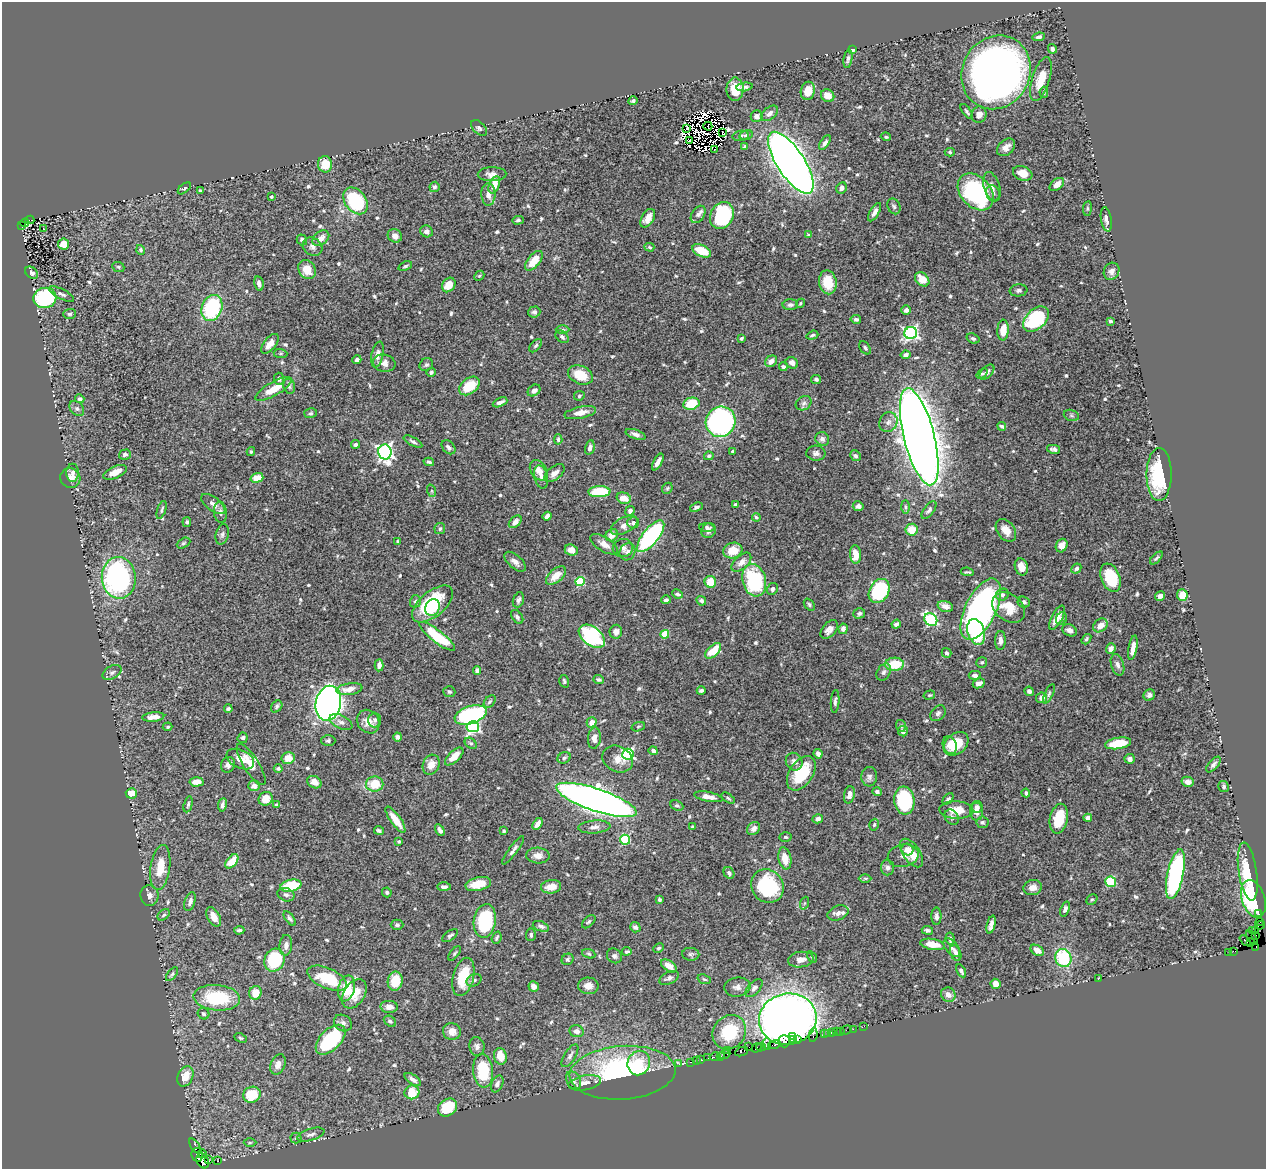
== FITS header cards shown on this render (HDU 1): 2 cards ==
NAXIS1  =                 1264
NAXIS2  =                 1167

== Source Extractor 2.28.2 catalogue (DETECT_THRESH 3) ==
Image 1264 x 1167 px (HDU 1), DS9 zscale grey, 1 PNG px = 1 image px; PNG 1268 x 1171 px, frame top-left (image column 1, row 1167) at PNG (2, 2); each listed source drawn as its Kron ellipse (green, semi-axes under 4 px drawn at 4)
Background 0.901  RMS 0.028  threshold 0.085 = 3 sigma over >= 5 px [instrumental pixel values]
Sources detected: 656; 8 with non-positive FLUX_AUTO (blend fragments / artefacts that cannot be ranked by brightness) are neither listed nor drawn; of the other 648, the 500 brightest by FLUX_AUTO listed and drawn (148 fainter detections omitted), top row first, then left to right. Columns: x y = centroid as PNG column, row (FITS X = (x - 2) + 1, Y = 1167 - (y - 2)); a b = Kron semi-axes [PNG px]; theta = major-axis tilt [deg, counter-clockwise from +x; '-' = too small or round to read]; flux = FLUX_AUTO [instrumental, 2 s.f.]
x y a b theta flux
1039 37 6 4 6 5.7
1052 49 5 4 - 4.6
852 50 4 4 - 8.6
848 59 9 4 81 4.4
996 72 38 33 62 1500
1041 79 23 8 73 34
745 87 8 4 8 4.6
735 89 11 8 90 31
808 91 9 7 79 23
1044 92 5 4 - 2.7
828 96 7 6 - 19
633 101 4 4 - 3.8
967 111 9 3 -53 3.5
770 113 10 6 40 8
979 115 8 7 - 11
757 116 6 6 - 7.3
708 126 4 3 - 4.7
479 128 9 6 -47 4.7
687 128 3 2 - 4
723 133 3 2 - 3.7
746 135 7 5 13 3.4
741 136 8 5 10 4.5
886 137 5 3 - 3.3
690 141 3 2 - 3.3
825 143 8 4 57 6.2
744 147 3 3 - 3.3
1006 147 10 7 43 11
715 149 3 2 - 5.4
950 152 5 4 - 2.7
791 163 36 13 -57 2400
325 164 8 7 - 31
1023 173 10 7 -20 18
492 174 14 7 1 11
494 185 9 5 67 31
1057 185 8 5 39 14
434 187 5 5 - 4.6
992 187 15 8 -73 14
184 188 8 4 39 2.9
841 188 6 5 - 8.6
200 191 4 4 - 3.1
976 192 21 15 -47 290
993 193 8 6 -75 6.5
488 194 11 7 -89 14
271 197 3 3 - 3.3
355 201 15 10 -53 120
894 206 8 6 -65 4.4
1087 208 7 4 83 2.9
874 212 10 4 60 8.9
698 214 9 6 56 7.5
722 215 14 11 63 150
648 218 10 6 59 14
1106 219 12 5 -80 8.6
30 220 4 3 - 45
518 220 6 4 3 3.5
25 223 4 3 - 73
21 225 4 3 - 47
43 229 3 2 - 3.5
427 231 6 5 - 8.1
808 235 3 3 - 3.3
395 236 7 6 - 11
321 238 9 6 40 13
302 240 5 5 - 6.1
64 244 5 5 - 33
312 247 10 8 -36 9.2
649 247 5 4 - 2.9
141 250 5 4 - 3.3
702 251 10 5 -24 49
534 261 11 6 50 40
405 266 7 4 21 3.3
118 267 6 5 - 3.1
307 270 10 8 -54 25
1112 271 9 7 65 7.6
32 273 7 5 -41 6.2
479 276 6 4 43 2.6
922 279 8 6 -45 28
828 282 12 8 -79 41
259 283 7 4 -78 7.8
449 285 8 6 55 23
1018 290 9 6 7 4.8
61 294 14 5 -27 6.9
45 298 11 10 - 200
800 303 5 4 - 2.9
790 305 8 5 1 5.6
212 308 13 10 67 150
906 310 5 4 - 6.1
534 312 6 5 - 6.3
69 314 6 5 - 3.2
856 319 5 4 - 4.7
1036 319 15 10 45 140
1110 321 3 3 - 5.3
562 330 7 3 -1 2.8
1003 330 10 5 86 30
911 333 6 6 - 450
812 335 6 3 19 3.3
562 337 7 5 -39 5.8
741 338 4 3 - 3.1
973 338 6 5 - 5
270 344 12 6 51 17
536 346 8 4 45 4.1
865 348 7 5 -55 4.1
280 353 7 4 -5 2.8
377 355 13 6 79 11
906 355 5 4 - 5.3
357 360 5 4 - 6.2
771 361 6 5 - 12
384 363 11 8 -11 13
792 363 6 5 - 9.3
426 365 7 6 - 4.5
783 367 4 4 - 3.6
431 372 4 4 - 4.1
987 372 9 5 46 8.1
982 374 6 4 37 3.3
580 375 13 9 -23 42
279 379 6 5 - 5.1
816 379 5 4 - 3.7
289 386 8 5 -75 4
469 386 11 7 37 46
273 389 20 7 30 36
534 391 7 5 35 7.4
579 396 5 4 - 3.4
80 399 5 4 - 4.1
500 402 8 4 24 6.2
804 403 8 6 33 5.9
691 404 8 6 13 51
77 408 8 6 -48 5.1
311 413 6 5 - 3.4
580 413 16 6 12 19
1071 415 8 5 -18 3.9
721 422 15 14 - 470
888 422 10 9 - 10
1002 426 4 3 - 3.3
635 434 10 4 -19 7.8
919 437 50 15 -76 5400
558 439 5 3 - 3.7
822 439 7 6 - 6.7
413 442 10 4 -29 5
356 444 4 3 - 4.4
448 447 8 5 -45 6.4
590 448 7 4 76 7.5
1054 449 7 4 -12 5
251 451 4 3 - 3.1
733 451 3 3 - 2.9
385 452 7 6 - 590
816 453 9 7 -2 7.7
125 455 6 5 - 4.2
709 456 5 4 - 3.2
855 456 6 5 - 4.8
429 462 5 3 - 3.8
658 462 9 3 60 11
539 470 11 8 -54 16
115 472 13 6 23 22
73 473 9 6 89 6.7
554 473 12 6 40 11
1159 474 26 12 90 150
541 477 12 6 -77 9.1
70 478 10 9 - 13
257 478 6 4 17 35
667 488 6 5 - 2.8
432 491 6 4 -71 2.7
599 492 11 5 2 87
624 498 7 5 -16 21
213 504 14 6 -37 12
735 504 4 3 - 2.8
858 506 5 5 - 5.7
696 507 7 4 22 4.8
905 507 7 4 -89 3.6
162 510 9 4 71 3.7
929 510 10 5 54 5.7
630 511 5 4 - 6.9
220 512 10 6 -83 9.2
547 516 4 4 - 11
756 517 4 3 - 3.3
187 522 5 4 - 4.2
515 522 7 5 45 10
633 523 6 5 - 4.8
624 525 14 7 26 12
707 528 7 4 -4 5.2
440 529 5 5 - 4
912 530 6 6 - 30
1006 530 12 8 -53 19
709 531 8 6 56 7.3
222 534 10 6 75 6.1
612 535 6 5 - 16
651 536 19 8 51 290
398 542 4 4 - 3.5
183 543 7 4 27 3.2
604 544 15 7 -31 14
1062 546 7 5 65 16
623 548 10 9 - 8.4
571 550 6 5 - 13
733 551 10 8 16 31
628 552 9 7 60 7.2
855 554 9 5 -85 27
1156 558 8 3 45 3.4
515 562 13 6 -41 9.9
741 562 12 6 43 11
1021 567 9 6 -74 21
1076 568 5 4 - 4.3
967 572 6 2 -7 2.8
556 576 12 6 40 24
119 578 21 17 -84 410
1111 578 15 9 -68 90
754 580 16 11 -74 160
580 581 5 4 - 110
710 582 6 5 - 36
772 589 6 5 - 5.6
879 591 13 9 60 160
677 594 6 4 -24 5
1002 595 6 6 - 4.5
1182 595 6 5 - 29
1160 596 5 4 - 8.4
518 600 8 5 70 5.2
666 600 4 3 - 4.4
415 601 6 5 - 4.1
701 601 5 4 - 4.1
1024 602 6 5 - 5.7
433 604 24 12 40 140
809 605 6 4 -51 3.2
945 606 8 5 -17 9.9
433 608 8 7 - 37
1009 608 18 13 -38 42
981 609 33 15 64 810
859 613 6 5 - 4
517 617 8 5 -52 4.8
1057 618 13 5 62 18
1061 618 6 5 - 4.2
931 620 7 6 - 230
896 624 5 4 - 6
1100 625 8 6 39 18
843 629 5 4 - 6.4
829 630 11 7 49 12
1070 630 7 5 -25 8.1
616 632 7 6 - 8.2
976 632 13 8 -73 100
665 634 4 4 - 59
437 636 22 6 -38 100
592 636 15 9 -37 200
1086 639 6 4 52 3.4
1000 640 9 5 89 9.9
1133 648 12 4 80 14
1111 649 5 4 - 12
713 651 10 5 43 40
947 653 5 4 - 4.4
982 662 5 5 - 3.6
894 664 9 6 3 57
379 665 6 4 87 7.2
1118 665 11 6 -73 7.7
477 671 4 4 - 5.6
112 672 10 6 30 5.7
884 672 9 6 60 5.8
975 675 6 4 -2 7.5
599 679 5 3 - 3.8
564 681 6 4 -74 3.4
979 683 6 4 26 8.4
349 689 13 6 9 16
701 690 4 3 - 4.4
1029 691 5 4 - 7
449 692 6 5 - 3.3
1049 694 10 4 65 3.6
929 695 6 4 16 3
1149 695 6 5 - 5.7
1042 698 5 5 - 8.9
490 702 7 5 49 3.9
835 702 11 4 86 4.9
328 703 17 12 78 1500
277 706 6 5 - 3.7
228 708 4 3 - 3.6
938 713 9 6 47 5.5
471 715 16 9 18 280
153 717 11 4 6 15
375 720 7 6 - 5.4
341 722 12 6 -26 8.5
368 722 12 10 -51 19
592 722 5 5 - 16
901 726 6 5 - 3.4
168 727 5 4 - 2.7
473 727 6 5 - 360
638 727 7 4 18 2.7
903 731 5 5 - 7.5
397 737 4 4 - 8
243 738 5 5 - 4.8
594 738 11 6 84 12
328 741 7 5 1 3.8
471 743 7 5 -38 3.5
1118 743 13 5 8 48
956 744 14 10 41 56
950 745 9 6 -70 12
653 751 4 4 - 6.4
628 754 5 5 - 250
818 754 5 4 - 7.4
454 756 11 5 43 21
288 758 6 6 - 24
564 758 7 5 27 3.6
240 759 15 9 -25 21
618 759 16 12 -30 19
1130 759 5 5 - 8.3
794 762 9 8 - 9.9
1213 764 9 4 48 5.4
228 765 8 7 - 7.7
251 765 24 7 -58 25
431 765 10 8 65 17
278 768 4 4 - 4.2
801 773 19 11 56 86
869 777 10 8 85 7.1
197 782 7 4 4 19
314 782 7 5 -31 12
1188 782 6 5 - 13
375 784 8 7 - 40
254 786 6 5 - 9
1224 787 6 5 - 3.2
877 792 4 4 - 4.5
131 793 5 5 - 19
1026 793 4 3 - 3.7
849 795 9 5 77 12
708 797 14 4 -11 13
728 798 7 3 -33 3
266 799 7 6 - 22
948 799 6 4 45 4.1
596 800 42 11 -19 2100
904 801 14 10 -84 140
188 804 8 4 76 3.6
222 805 7 4 82 6.4
277 805 4 4 - 3.1
677 806 7 5 -23 3.9
977 807 6 5 - 7.3
956 810 17 8 -3 30
976 812 9 6 -88 10
952 817 8 6 -48 5.2
1088 818 4 4 - 8.5
818 819 5 4 - 5.5
1059 819 15 9 78 57
395 820 15 5 -55 29
982 822 6 5 - 3.9
537 824 6 4 57 9.9
874 825 6 4 73 3.1
594 827 16 6 4 10
693 827 3 3 - 2.8
753 829 7 5 45 9.4
440 830 6 4 -58 6.3
379 831 5 4 - 4.3
504 831 4 3 - 3.4
785 837 6 4 -3 3
625 840 5 5 - 120
399 841 4 3 - 2.7
907 849 6 6 - 8.9
513 850 17 4 53 6.9
912 853 16 8 -56 31
538 855 11 8 -3 13
903 856 15 11 11 12
785 858 11 6 -79 25
232 861 8 5 49 31
160 867 23 9 82 37
887 868 8 6 -87 6.7
1248 872 29 9 -81 73
729 873 6 5 - 5.2
1175 874 25 8 78 400
865 878 6 4 0 3.3
1111 882 5 5 - 98
478 884 13 6 13 34
291 886 11 6 12 82
767 886 17 15 -51 150
444 887 7 4 0 6.3
551 887 10 6 7 24
1033 887 9 7 14 12
387 892 5 4 - 3.9
149 895 10 9 - 9.5
286 895 9 6 -22 6.8
1092 899 6 5 - 2.9
1253 899 19 11 -72 120
659 900 3 3 - 3
190 902 10 5 73 8.1
805 903 6 4 70 3.5
1065 909 8 4 71 6
838 913 11 7 21 10
1259 914 2 2 - 15
164 915 7 4 40 3.5
936 916 8 5 -90 5.7
214 917 10 6 -61 20
290 918 8 4 -53 4.8
485 921 17 11 81 150
589 922 8 5 44 3.4
1260 922 4 2 - 4.9
397 925 6 5 - 4.2
991 925 9 4 76 8.8
1260 925 5 2 - 27
541 926 8 5 -20 5.4
635 927 5 5 - 5.1
239 930 5 4 - 5.1
927 930 5 4 - 4.6
1252 930 2 2 - 20
1256 931 4 2 - 22
531 935 6 5 - 4.2
1256 935 2 2 - 7.8
450 936 9 4 35 4
497 938 6 4 69 3.6
1252 938 8 3 -56 81
950 939 6 4 -83 5.1
1245 940 6 3 -44 65
1251 943 3 2 - 15
932 944 12 5 -10 32
286 945 10 6 85 9.6
1256 947 2 2 - 3.3
659 948 6 4 27 3
952 948 11 6 -52 7.2
1037 950 7 5 -33 14
627 951 4 3 - 3
1233 951 4 2 - 10
1229 952 3 2 - 7.8
455 953 8 4 52 3.1
956 953 8 5 -69 8.2
589 954 7 4 -20 3.1
691 954 8 6 -2 4.2
614 956 8 7 - 5.6
812 957 6 4 -60 2.7
1063 958 9 8 - 110
567 959 6 5 - 3.5
274 960 12 10 64 140
801 960 13 7 7 14
669 966 9 5 -35 20
961 971 7 4 -60 5.8
172 974 8 4 53 3.3
463 977 19 10 75 59
327 978 21 10 -24 67
669 978 10 6 24 6.5
1099 978 3 2 - 6.7
704 979 7 4 -18 2.9
474 980 8 6 27 5.9
395 981 10 7 80 44
996 984 5 5 - 17
534 986 5 5 - 9.4
588 986 10 8 -2 16
737 987 13 9 5 11
346 988 13 8 76 56
754 988 11 6 48 7.3
255 993 7 6 - 28
354 994 16 10 58 32
948 995 7 7 - 11
217 998 23 13 -5 110
389 1007 9 6 -4 10
203 1014 6 5 - 4.4
788 1019 29 25 12 2000
390 1021 7 5 -36 3.8
343 1023 9 8 - 7.1
864 1026 2 2 - 8.2
853 1029 2 2 - 23
846 1030 5 2 - 22
452 1031 9 8 - 17
577 1031 7 6 - 11
836 1031 3 2 - 41
840 1031 4 2 - 24
729 1032 18 16 49 85
831 1032 3 2 - 27
824 1034 3 2 - 34
827 1034 4 2 - 32
813 1035 7 3 81 52
792 1036 2 2 - 60
241 1038 6 4 -26 2.8
798 1039 4 2 - 57
331 1040 18 10 45 140
794 1040 4 3 - 73
784 1041 6 5 - 160
767 1044 6 3 89 44
774 1045 6 3 13 100
477 1046 9 7 -82 7.3
749 1047 2 2 - 30
761 1047 5 3 - 59
757 1048 5 3 - 51
727 1050 3 2 - 6.2
741 1052 6 3 22 53
724 1055 6 3 22 55
500 1056 8 6 -78 26
570 1056 13 5 58 7.1
720 1056 3 2 - 25
715 1057 5 3 - 75
708 1058 2 2 - 7.4
701 1060 4 3 - 60
696 1061 3 2 - 8.1
690 1062 3 2 - 32
639 1063 12 11 - 32
278 1064 10 7 67 14
679 1064 3 2 - 7.7
483 1071 17 10 -83 87
623 1073 53 26 4 320
185 1076 11 7 66 29
413 1079 9 4 -34 7.5
573 1080 10 7 -59 6.7
585 1083 16 7 11 14
497 1084 9 5 66 7.4
412 1092 7 7 - 44
252 1095 9 7 29 57
448 1107 10 8 37 52
311 1135 14 6 16 8.2
296 1138 5 5 - 3.4
250 1143 6 4 1 2.7
195 1146 9 4 -55 140
202 1154 4 3 - 66
197 1155 7 5 -78 240
208 1159 3 2 - 200
203 1161 8 6 -60 250
218 1161 3 3 - 170
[148 fainter detections neither listed nor drawn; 8 non-positive-flux detections neither listed nor drawn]